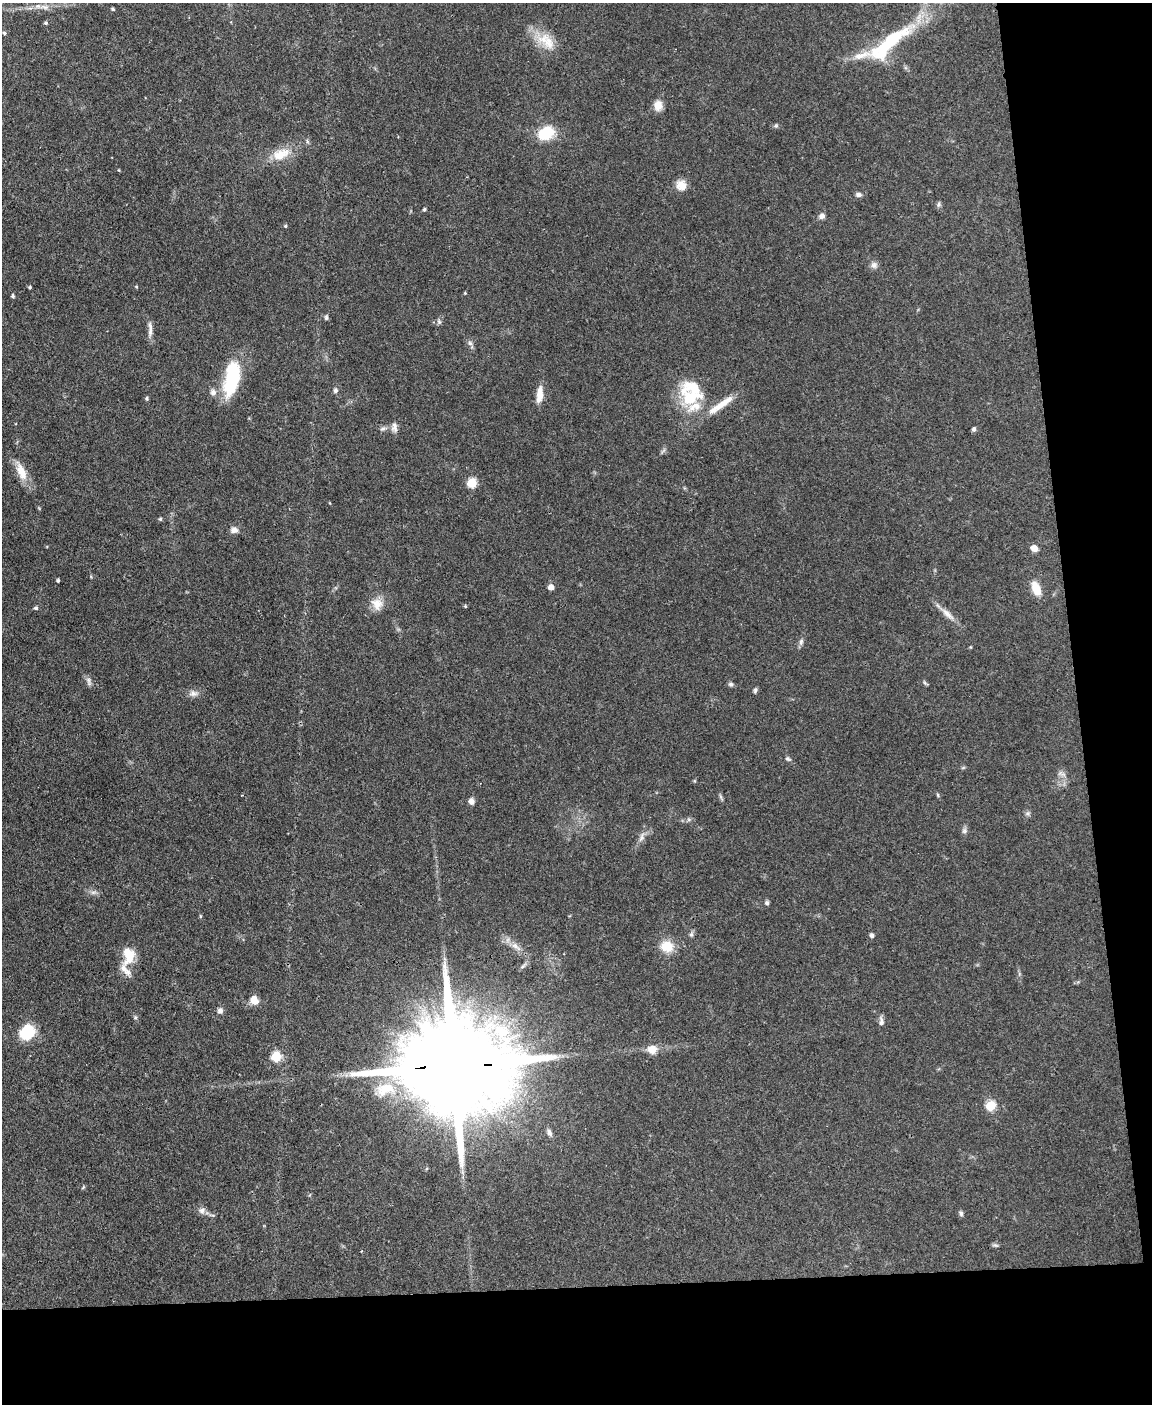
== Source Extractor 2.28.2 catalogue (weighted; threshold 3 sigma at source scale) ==
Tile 12 of 4 x 3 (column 4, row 3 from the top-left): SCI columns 3449-4598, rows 237-1638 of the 4599 x 4572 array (HDU 1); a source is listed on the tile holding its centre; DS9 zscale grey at full resolution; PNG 1154 x 1406 px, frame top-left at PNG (2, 3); no overlay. Shown black and unused: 15% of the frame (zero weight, under 3 of 4 exposures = <1% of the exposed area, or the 3 px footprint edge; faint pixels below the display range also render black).
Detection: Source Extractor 2.28.2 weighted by HDU 2 'WHT'; one run over the whole footprint, this tile lists its part. Background 0.142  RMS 0.0052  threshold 0.0234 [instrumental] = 3 sigma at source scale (4.5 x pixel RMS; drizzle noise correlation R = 1.50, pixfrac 1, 0.05/0.05 arcsec/px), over >= 5 px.
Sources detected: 91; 1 too faint to see at this stretch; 3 inside a brighter object's white glare — not listed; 5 inside a brighter listed object's ellipse — not listed separately; the other 82 listed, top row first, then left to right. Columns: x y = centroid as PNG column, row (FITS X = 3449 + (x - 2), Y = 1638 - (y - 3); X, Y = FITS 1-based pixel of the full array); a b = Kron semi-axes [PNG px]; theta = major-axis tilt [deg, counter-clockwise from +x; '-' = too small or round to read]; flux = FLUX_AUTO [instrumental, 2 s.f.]
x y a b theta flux
113 9 4 3 - 0.76
46 23 4 4 - 0.84
4 33 4 4 - 0.84
546 41 31 16 -39 12
890 41 69 18 36 40
658 105 11 9 86 5.5
776 126 6 4 -43 0.79
546 133 12 9 41 24
281 154 26 14 20 10
119 170 4 3 - 0.42
681 185 13 11 -45 5.2
858 195 7 6 - 1.5
939 204 7 6 - 1.1
424 209 4 4 - 0.83
822 216 7 7 - 2
285 226 4 4 - 0.65
874 265 9 9 - 2.1
30 287 4 3 - 0.67
136 287 4 4 - 0.55
465 293 4 3 - 0.45
13 296 4 3 - 0.98
326 317 7 5 -76 0.89
439 322 6 5 - 0.99
150 329 22 5 -88 3
470 343 7 5 -45 1.3
230 386 25 18 82 20
335 390 7 5 -85 1.2
540 394 20 7 85 5.8
147 398 5 4 - 0.82
690 398 30 22 -25 22
721 405 41 8 34 9.6
394 427 13 7 -88 2.6
383 428 8 6 25 1.4
974 429 5 5 - 1.2
21 471 27 11 -68 8
472 483 5 5 - 28
160 519 4 4 - 0.74
234 530 9 6 -2 2.6
1034 548 8 6 -29 3.5
58 580 3 3 - 0.89
551 587 5 5 - 3.6
1036 588 16 9 -68 7.9
377 604 17 14 -47 6.3
465 606 4 4 - 0.57
36 608 5 4 - 1
947 614 22 7 -44 4.7
801 642 10 6 82 1.6
89 681 13 5 -82 1.6
925 683 8 4 -37 0.78
731 684 6 6 - 1.1
755 690 8 4 75 1
193 694 11 8 -4 2.5
788 759 8 6 -29 1.1
1062 774 15 4 -30 1.5
938 795 6 3 -71 0.61
721 797 7 4 -71 0.91
471 801 7 6 - 2.3
1028 813 6 5 - 1
964 831 8 7 - 1.5
641 837 15 6 70 2.7
767 903 6 5 - 1.1
200 916 5 3 - 0.5
691 934 7 6 - 1.2
872 935 5 4 - 1.6
515 946 16 7 -42 4.1
667 946 15 13 -13 9.9
127 953 16 14 34 7.9
523 966 8 4 45 1.1
125 970 28 12 -78 6.3
254 1000 10 8 -56 5.1
220 1011 7 6 - 1.9
881 1021 13 6 -84 2
27 1032 19 15 45 14
652 1049 10 10 - 5.7
276 1057 6 5 - 29
454 1066 47 22 2 20000
385 1089 27 16 22 15
990 1106 5 5 - 28
549 1133 9 6 -65 1.9
202 1210 9 9 - 2.2
961 1213 7 5 -68 1.1
996 1245 9 3 -5 0.85
Overlapping masked pixels (flux is a lower limit): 1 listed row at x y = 454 1066